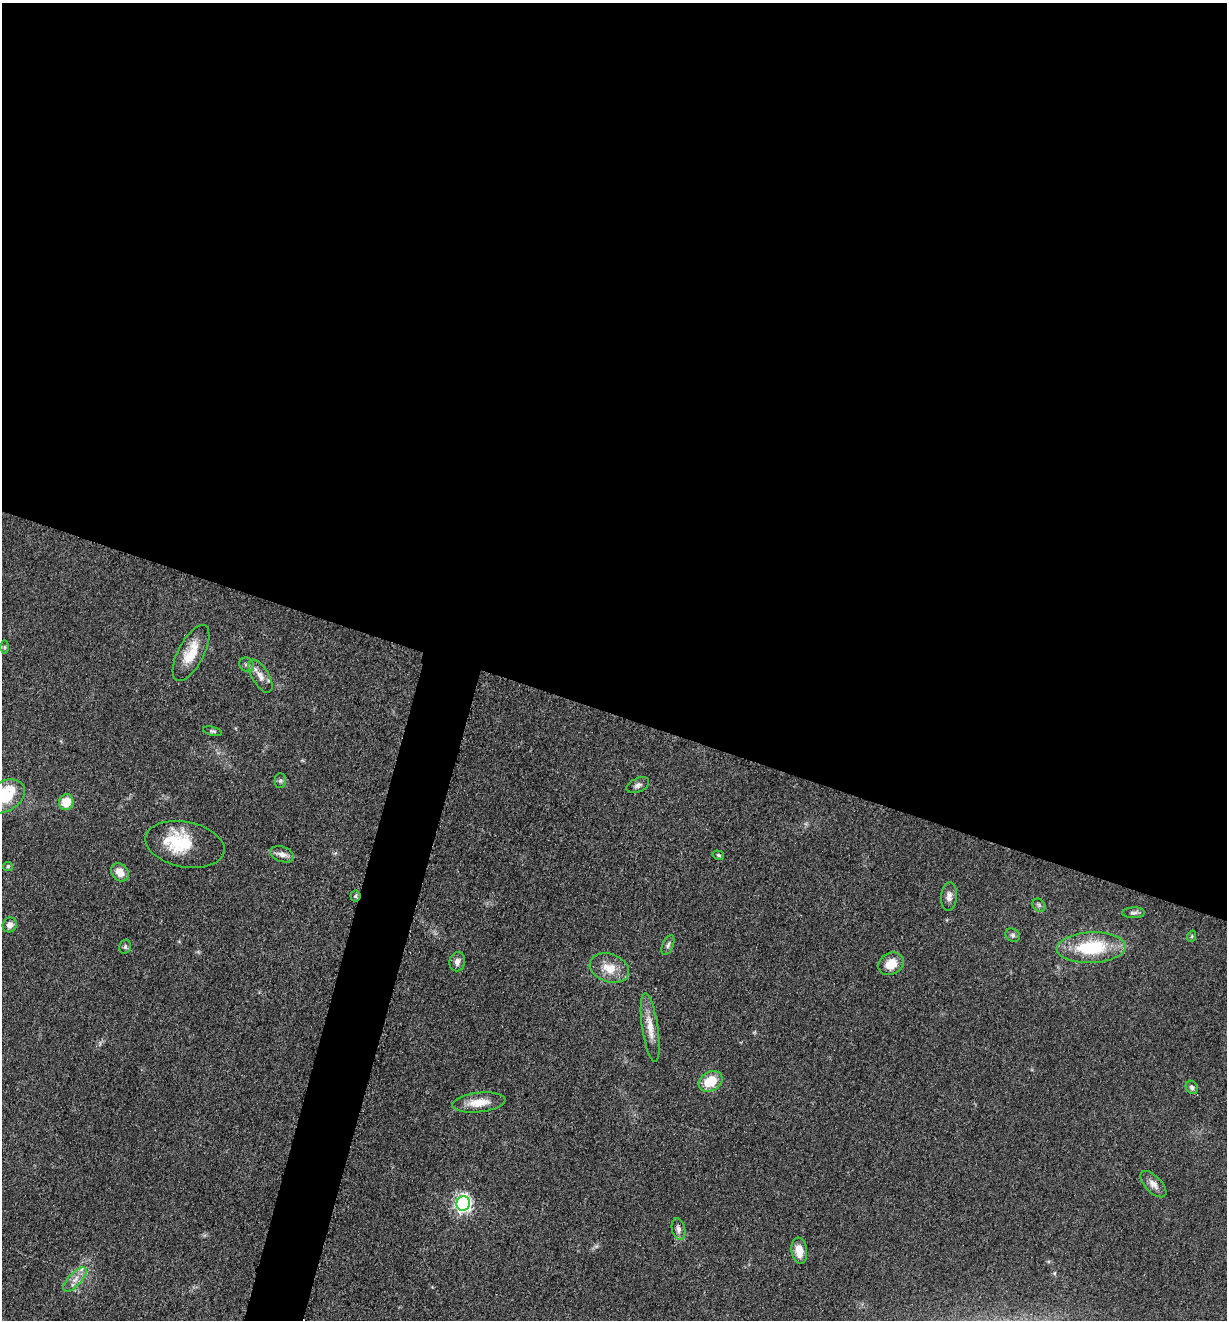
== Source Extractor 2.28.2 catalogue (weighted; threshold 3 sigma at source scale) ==
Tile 3 of 4 x 4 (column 3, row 1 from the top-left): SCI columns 2716-3940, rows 3967-5284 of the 5307 x 5292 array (HDU 1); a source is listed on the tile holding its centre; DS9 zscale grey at full resolution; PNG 1229 x 1322 px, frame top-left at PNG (2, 3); each listed source drawn as its Kron ellipse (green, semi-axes under 4 px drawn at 4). Shown black and unused: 57% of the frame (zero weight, under 3 of 5 exposures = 1% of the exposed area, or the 3 px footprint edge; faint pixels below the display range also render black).
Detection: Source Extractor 2.28.2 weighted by HDU 2 'WHT'; one run over the whole footprint, this tile lists its part. Background 0.05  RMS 0.0056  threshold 0.025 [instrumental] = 3 sigma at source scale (4.5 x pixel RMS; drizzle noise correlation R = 1.50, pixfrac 1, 0.05/0.05 arcsec/px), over >= 5 px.
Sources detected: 38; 2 inside a brighter listed object's ellipse — not listed separately; the other 36 listed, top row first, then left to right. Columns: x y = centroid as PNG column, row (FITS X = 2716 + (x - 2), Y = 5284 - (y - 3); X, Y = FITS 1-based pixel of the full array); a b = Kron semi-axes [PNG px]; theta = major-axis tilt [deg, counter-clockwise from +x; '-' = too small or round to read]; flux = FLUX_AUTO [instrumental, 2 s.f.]
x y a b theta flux
4 647 6 4 -90 0.82
191 653 31 13 62 13
247 665 8 7 - 1.7
260 676 18 8 -59 4.6
212 731 9 4 -13 0.99
280 780 7 5 90 1.2
638 785 12 7 24 2.1
4 796 22 15 30 23
66 802 8 7 - 9.7
185 844 40 22 -11 28
282 854 12 7 -18 3.3
718 855 6 4 -17 1
8 866 5 4 - 0.65
120 872 10 8 -47 6.1
355 896 5 5 - 1
949 897 14 8 85 3.1
1039 905 7 5 -46 1.2
1133 913 11 5 0 1.7
10 925 7 7 - 2.9
1013 935 7 6 - 1.4
1192 936 5 3 - 0.59
668 945 10 5 68 1.6
125 947 7 5 76 1.2
1091 948 34 15 2 33
457 962 9 8 - 3
891 964 13 10 27 8.9
609 968 20 14 -18 9.6
650 1027 35 8 -81 8.1
710 1081 12 9 31 13
1192 1087 7 5 -58 1.4
479 1102 27 9 6 8.8
1153 1184 16 8 -45 3.8
463 1203 7 6 - 170
678 1229 11 6 -76 2.4
799 1251 13 8 -82 7.2
75 1279 15 6 47 3.9
Isophote crosses this tile's border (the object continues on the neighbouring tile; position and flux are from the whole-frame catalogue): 1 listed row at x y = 4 796